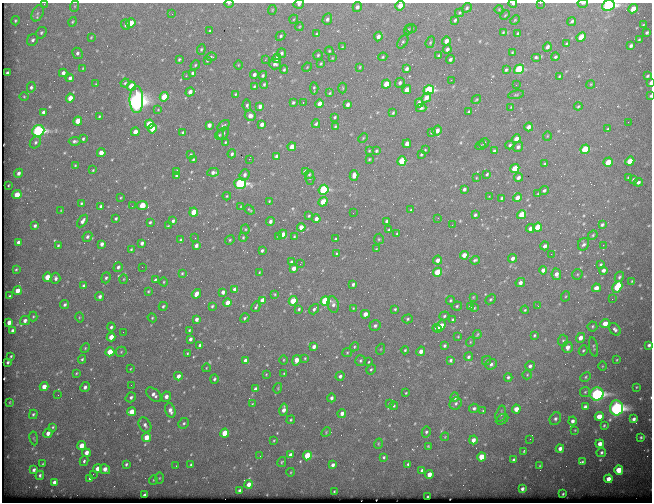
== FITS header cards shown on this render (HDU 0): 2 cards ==
NAXIS1  =                  650
NAXIS2  =                  500

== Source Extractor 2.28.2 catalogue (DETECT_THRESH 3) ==
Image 650 x 500 px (HDU 0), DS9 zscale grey, 1 PNG px = 1 image px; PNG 654 x 504 px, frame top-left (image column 1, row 500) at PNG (2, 3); each listed source drawn as its Kron ellipse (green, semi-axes under 4 px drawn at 4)
Background 733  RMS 3.8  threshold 11.3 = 3 sigma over >= 5 px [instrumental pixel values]
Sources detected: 527; of the 527, the 500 brightest by FLUX_AUTO listed and drawn (27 fainter detections omitted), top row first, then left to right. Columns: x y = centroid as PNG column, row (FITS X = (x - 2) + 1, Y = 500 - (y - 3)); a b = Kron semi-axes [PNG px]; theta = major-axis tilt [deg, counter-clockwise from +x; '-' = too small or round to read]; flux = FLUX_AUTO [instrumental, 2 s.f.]
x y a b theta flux
229 3 5 3 - 240
540 3 3 2 - 300
583 3 5 2 - 380
44 4 3 3 - 190
299 4 5 4 - 630
513 4 4 3 - 440
608 5 6 5 - 57000
75 6 6 4 71 260
400 6 5 4 - 2300
357 7 5 4 - 740
467 8 5 4 - 350
499 9 4 3 - 180
633 9 5 4 - 2700
272 10 5 4 - 260
38 13 8 5 65 750
460 13 4 4 - 290
172 14 2 2 - 490
505 15 5 3 - 250
294 19 5 3 - 220
327 19 6 4 70 640
455 20 3 3 - 400
515 20 5 4 - 260
15 21 5 4 - 300
572 21 4 3 - 450
72 22 5 3 - 270
131 23 5 4 - 3900
126 25 5 4 - 630
643 25 3 2 - 170
299 27 4 3 - 210
408 29 5 3 - 220
411 29 6 3 1 220
210 31 3 3 - 390
503 32 4 3 - 270
647 32 3 3 - 400
41 33 6 5 - 420
518 33 4 3 - 400
316 34 4 3 - 240
281 36 5 4 - 390
378 36 5 4 - 1000
91 37 4 3 - 210
581 37 5 4 - 5900
33 40 6 5 - 560
639 40 3 2 - 250
446 41 4 3 - 1500
403 42 7 4 57 430
430 42 6 4 69 310
567 44 4 3 - 260
631 46 4 3 - 580
342 47 3 2 - 200
547 47 5 4 - 820
201 49 5 4 - 340
447 49 4 3 - 740
329 51 4 4 - 290
512 52 3 2 - 230
78 53 6 4 -61 750
281 53 5 4 - 520
318 55 5 4 - 380
439 55 3 3 - 330
211 57 5 3 - 390
383 57 4 4 - 300
536 57 5 3 - 410
555 57 4 4 - 420
277 58 5 4 - 1100
332 58 3 2 - 180
179 59 3 2 - 330
451 59 4 3 - 600
207 60 4 3 - 270
265 60 3 2 - 290
275 64 6 5 - 730
321 64 3 2 - 250
195 65 5 4 - 330
238 65 4 3 - 200
307 67 5 4 - 230
360 67 3 3 - 220
83 68 4 2 - 210
407 69 4 3 - 790
519 69 5 4 - 18000
284 70 4 3 - 350
506 70 4 3 - 370
8 73 4 3 - 720
63 73 4 4 - 920
193 73 3 3 - 630
254 75 4 3 - 670
263 75 4 4 - 450
186 76 3 2 - 330
559 76 4 3 - 240
647 76 3 2 - 340
70 78 4 4 - 790
451 80 2 2 - 930
125 83 4 4 - 360
400 83 5 4 - 580
650 83 4 2 - 980
96 84 3 2 - 200
264 84 4 3 - 350
386 84 5 4 - 4200
591 84 4 3 - 220
516 85 2 2 - 310
131 86 5 4 - 6100
254 86 4 3 - 290
31 87 5 4 - 520
314 88 6 2 -86 350
343 88 5 3 - 250
407 90 4 4 - 2600
429 90 5 5 - 26000
190 92 5 4 - 1300
330 93 3 2 - 240
236 94 4 3 - 300
516 95 8 3 11 290
24 96 5 3 - 260
650 96 3 2 - 240
164 97 5 4 - 6000
426 97 5 4 - 1700
70 98 4 4 - 2400
136 99 13 7 -90 150000
476 99 5 2 - 250
293 102 3 3 - 350
303 102 3 2 - 620
419 103 4 4 - 1200
320 104 4 4 - 2600
348 104 4 3 - 820
247 105 6 4 -79 480
260 106 4 3 - 890
578 106 4 3 - 280
511 107 3 2 - 170
421 108 5 3 - 500
158 110 4 3 - 200
43 112 4 3 - 710
469 112 4 3 - 450
393 113 4 3 - 300
250 116 5 5 - 1200
99 117 3 2 - 270
334 117 3 2 - 320
78 121 5 4 - 3800
628 122 2 2 - 290
149 124 5 4 - 4600
262 124 4 3 - 1100
316 124 4 3 - 440
209 125 4 3 - 1200
223 125 7 3 38 380
335 127 4 3 - 360
529 127 4 4 - 1200
152 129 4 4 - 3500
608 129 4 3 - 280
437 130 5 4 - 1300
38 131 6 5 - 48000
135 132 4 4 - 2300
183 132 3 3 - 450
431 132 3 3 - 270
223 133 6 5 - 540
219 135 5 4 - 300
547 136 4 3 - 190
363 138 5 3 - 250
83 139 3 3 - 350
516 139 4 4 - 2000
74 141 6 4 3 510
35 142 6 5 - 560
225 142 3 2 - 270
484 143 5 4 - 380
407 144 4 4 - 1600
510 145 5 4 - 420
480 146 5 3 - 210
292 147 4 4 - 2500
518 147 5 5 - 660
585 149 5 4 - 9900
425 150 3 3 - 200
369 151 3 3 - 220
376 151 3 3 - 360
494 151 3 3 - 450
101 153 4 4 - 2400
232 154 4 3 - 490
421 154 3 2 - 280
191 155 4 3 - 310
277 156 4 4 - 1200
249 159 2 2 - 2000
369 159 4 3 - 270
193 160 4 3 - 320
402 161 5 4 - 12000
630 161 5 4 - 3700
608 162 5 4 - 4000
545 164 3 3 - 380
75 165 3 3 - 220
515 168 5 4 - 4100
93 170 3 2 - 220
177 171 4 3 - 650
213 172 6 4 6 830
305 172 4 4 - 1600
19 173 4 4 - 810
309 174 5 4 - 370
487 174 3 3 - 350
245 175 6 5 - 750
354 175 5 4 - 1600
177 176 4 3 - 630
518 177 4 4 - 830
629 177 3 3 - 360
310 178 6 4 88 380
476 178 3 2 - 180
634 179 4 3 - 490
638 182 4 4 - 680
240 184 6 5 - 39000
9 185 2 2 - 180
464 189 4 3 - 560
324 190 5 4 - 25000
544 190 4 3 - 460
538 194 4 3 - 290
17 195 5 4 - 3800
227 196 4 4 - 240
489 196 3 2 - 240
517 197 4 4 - 1400
120 198 4 2 - 210
502 198 3 3 - 350
269 201 4 3 - 210
323 202 5 4 - 3900
81 203 3 3 - 370
142 205 5 4 - 5200
101 206 4 3 - 470
132 206 3 2 - 200
241 206 4 2 - 180
61 210 3 2 - 170
249 210 6 3 -40 310
411 210 3 3 - 300
194 212 4 4 - 4300
353 213 3 2 - 200
475 215 3 3 - 450
522 215 5 4 - 7200
309 216 4 3 - 310
116 218 3 3 - 340
438 218 2 2 - 370
316 219 4 3 - 1500
82 221 7 4 54 970
173 221 4 3 - 600
270 221 4 3 - 760
387 221 3 3 - 610
150 222 3 3 - 330
452 225 2 2 - 190
602 225 4 3 - 450
35 226 3 3 - 520
168 226 4 2 - 270
301 227 4 4 - 1900
538 227 5 4 - 5300
530 228 4 3 - 1100
245 229 5 4 - 280
389 230 3 2 - 250
283 234 4 4 - 2200
397 234 3 2 - 240
593 235 5 4 - 310
278 236 3 3 - 410
294 236 3 3 - 230
87 237 5 4 - 560
243 237 4 3 - 260
195 238 2 2 - 300
336 239 4 3 - 300
379 239 5 5 - 300
181 240 4 3 - 690
230 240 5 4 - 320
18 242 4 3 - 740
142 243 4 3 - 700
102 244 4 3 - 950
583 244 6 5 - 720
603 245 2 2 - 980
58 246 3 3 - 350
196 246 4 3 - 810
545 246 4 4 - 940
376 249 3 2 - 170
131 250 3 3 - 300
262 250 3 3 - 440
336 254 4 2 - 250
551 254 2 2 - 1100
464 255 4 4 - 1800
513 258 4 4 - 850
437 260 4 4 - 1200
475 260 5 3 - 430
291 262 4 3 - 460
300 264 2 2 - 200
601 265 4 3 - 430
118 267 5 4 - 680
142 267 3 2 - 180
294 268 4 3 - 1700
16 269 4 3 - 290
543 270 4 3 - 1300
603 270 4 4 - 840
259 272 3 2 - 180
437 272 5 4 - 7700
182 273 4 3 - 280
556 274 6 4 -82 1400
577 274 5 5 - 320
47 277 4 4 - 3500
619 277 5 4 - 440
56 278 6 5 - 760
106 278 5 4 - 480
124 279 5 3 - 230
155 280 4 3 - 340
632 281 4 3 - 260
164 282 4 3 - 230
520 283 5 4 - 1000
353 284 3 3 - 570
83 286 4 3 - 420
617 287 6 4 61 10000
596 288 4 4 - 2200
235 289 4 3 - 890
17 291 4 4 - 2200
148 291 3 3 - 230
223 292 4 3 - 1000
196 294 5 3 - 1800
275 294 4 3 - 260
10 296 3 2 - 300
100 296 4 4 - 700
566 296 5 3 - 290
473 297 4 3 - 210
490 299 6 4 41 390
612 299 3 3 - 250
262 300 4 4 - 1900
450 300 4 4 - 350
293 301 5 4 - 5800
325 301 5 4 - 22000
228 303 4 4 - 3700
65 305 5 4 - 560
333 305 8 5 -79 930
163 306 4 4 - 390
212 306 3 3 - 330
457 306 5 4 - 390
538 306 3 2 - 460
256 307 5 2 - 390
470 307 4 3 - 450
353 308 4 3 - 220
474 308 3 3 - 200
299 309 4 3 - 360
314 309 6 3 51 630
395 309 4 4 - 340
525 310 4 3 - 240
365 314 4 4 - 2100
33 316 5 4 - 290
444 316 5 4 - 360
79 317 5 3 - 250
152 318 5 4 - 310
245 318 5 3 - 410
196 319 4 3 - 870
407 319 5 4 - 420
453 319 3 3 - 290
25 321 5 4 - 910
9 322 4 3 - 1600
605 324 5 4 - 2800
441 325 6 4 69 2400
375 326 5 5 - 600
592 326 5 5 - 380
111 327 4 3 - 490
437 328 4 4 - 1800
615 329 7 5 -53 680
189 330 3 3 - 310
13 331 3 3 - 770
123 332 2 2 - 380
477 335 4 2 - 290
534 335 4 3 - 270
111 337 4 4 - 2700
458 337 3 2 - 170
580 338 5 4 - 1700
190 339 4 3 - 680
563 340 6 5 - 420
470 342 5 3 - 210
200 345 4 3 - 780
649 345 4 3 - 560
444 346 4 3 - 470
314 347 4 3 - 980
354 347 5 3 - 280
567 347 6 5 - 1700
594 347 10 4 -78 400
85 348 5 4 - 290
381 349 5 3 - 240
405 350 4 4 - 290
583 350 5 4 - 340
421 351 4 4 - 1700
110 352 4 4 - 6100
121 352 5 5 - 330
187 353 3 2 - 240
347 353 5 4 - 260
11 356 3 2 - 240
468 357 4 4 - 510
305 358 4 3 - 250
82 359 4 4 - 350
245 360 4 3 - 910
283 360 4 3 - 220
296 360 5 4 - 2600
450 360 4 4 - 460
617 360 3 2 - 180
360 361 5 5 - 410
486 361 5 4 - 340
8 362 3 3 - 320
368 362 3 2 - 230
491 364 6 5 - 670
530 366 5 4 - 700
602 366 4 3 - 200
206 368 4 2 - 170
130 369 3 2 - 170
371 369 5 4 - 370
76 373 3 3 - 240
284 373 3 3 - 200
266 374 3 3 - 190
527 375 5 4 - 280
178 376 4 4 - 1400
340 376 5 4 - 640
508 377 4 4 - 460
586 377 5 4 - 350
214 379 5 4 - 470
131 385 3 2 - 250
44 387 4 4 - 2300
85 387 5 4 - 930
636 387 3 2 - 170
278 388 5 3 - 230
255 389 4 3 - 850
585 392 5 5 - 350
406 393 3 3 - 190
597 394 6 6 - 68000
58 395 3 2 - 190
154 395 9 5 -42 1200
131 397 5 4 - 590
166 397 5 4 - 1300
455 397 5 4 - 890
331 398 4 3 - 660
10 402 3 2 - 180
389 403 4 2 - 200
456 403 6 5 - 600
252 404 4 3 - 220
394 406 4 4 - 310
585 407 4 3 - 660
474 408 5 4 - 550
616 408 7 6 - 83000
516 409 4 4 - 2400
170 410 7 5 -74 1300
284 410 6 4 79 1300
483 411 3 3 - 250
132 412 4 4 - 4000
342 413 4 4 - 1300
33 414 5 4 - 430
501 414 8 5 74 710
599 416 4 4 - 3400
502 419 6 4 29 450
555 419 7 5 57 660
634 419 4 3 - 710
291 420 4 3 - 300
573 421 4 4 - 870
184 423 5 5 - 430
145 425 8 6 -59 880
604 425 3 2 - 260
53 427 3 3 - 300
575 430 4 3 - 190
326 432 5 4 - 270
426 432 5 4 - 440
48 433 5 4 - 1500
225 433 4 4 - 5900
146 437 4 4 - 4200
445 437 4 4 - 220
641 437 3 3 - 290
34 438 7 3 -81 260
530 439 3 2 - 210
274 440 4 2 - 200
473 440 4 4 - 1400
378 444 5 3 - 260
600 444 4 4 - 1700
82 446 4 4 - 4000
428 446 4 3 - 270
560 448 4 3 - 1100
524 451 3 3 - 250
601 452 5 4 - 480
86 453 4 4 - 1500
290 455 4 3 - 1300
260 456 2 2 - 640
307 456 4 4 - 9500
384 457 4 4 - 350
482 457 4 4 - 5400
514 460 4 3 - 530
84 461 5 3 - 450
282 462 5 3 - 290
582 462 4 3 - 410
43 464 3 2 - 210
126 464 4 3 - 430
408 464 3 3 - 370
191 465 3 3 - 440
333 465 4 3 - 870
176 466 3 2 - 230
540 466 3 2 - 220
98 469 4 4 - 2100
105 469 5 4 - 1800
34 470 4 3 - 660
619 470 4 4 - 5500
422 471 4 3 - 750
291 472 4 3 - 210
93 474 3 2 - 270
429 474 4 4 - 2100
40 475 5 3 - 510
90 478 4 3 - 460
159 478 6 4 89 290
608 479 4 4 - 2100
153 480 5 3 - 210
54 482 4 3 - 950
249 484 4 4 - 1800
522 489 4 3 - 710
239 490 3 3 - 500
334 491 2 2 - 210
563 494 3 2 - 250
144 495 4 3 - 690
428 497 3 3 - 410
At the frame edge (FLAGS 8, measured only in part): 11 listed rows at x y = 229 3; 540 3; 583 3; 44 4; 299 4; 513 4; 608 5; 400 6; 650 83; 650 96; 649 345
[27 fainter detections neither listed nor drawn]